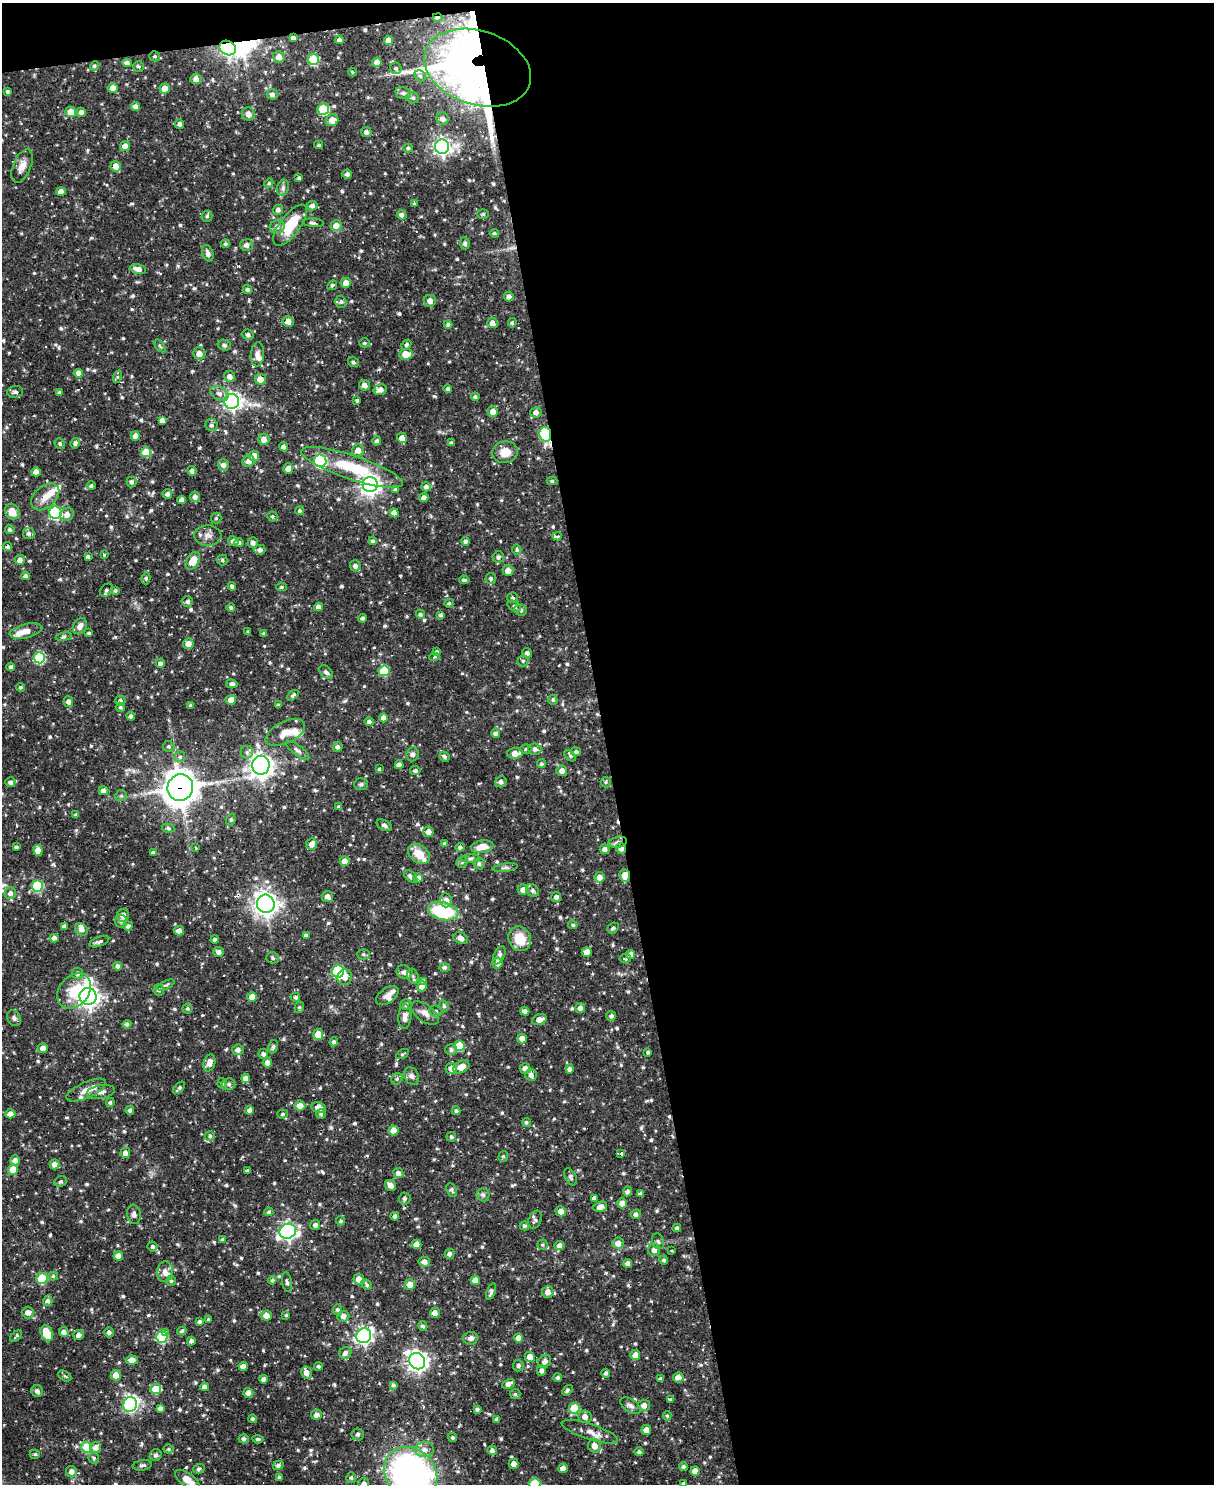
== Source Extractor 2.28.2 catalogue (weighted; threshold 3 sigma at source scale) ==
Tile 4 of 4 x 3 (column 4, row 1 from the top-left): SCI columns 3635-4846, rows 3211-4692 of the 4846 x 4826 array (HDU 1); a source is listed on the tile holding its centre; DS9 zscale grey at full resolution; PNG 1216 x 1486 px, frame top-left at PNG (2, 3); each listed source drawn as its Kron ellipse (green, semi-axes under 4 px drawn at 4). Shown black and unused: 51% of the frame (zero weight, under 2 of 3 exposures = <1% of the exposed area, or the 3 px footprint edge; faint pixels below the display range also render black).
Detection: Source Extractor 2.28.2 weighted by HDU 2 'WHT'; one run over the whole footprint, this tile lists its part. Background 0.0695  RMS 0.0028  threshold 0.0127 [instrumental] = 3 sigma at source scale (4.5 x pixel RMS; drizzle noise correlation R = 1.50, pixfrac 1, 0.05/0.05 arcsec/px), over >= 5 px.
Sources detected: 760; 4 inside a brighter object's white glare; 6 cosmic-ray / hot-pixel residue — neither listed nor drawn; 14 inside a brighter listed object's ellipse — not listed separately; of the other 736, all 500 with FLUX_AUTO >= 0.44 (the completeness limit of this list) listed and drawn (236 fainter detections not listed), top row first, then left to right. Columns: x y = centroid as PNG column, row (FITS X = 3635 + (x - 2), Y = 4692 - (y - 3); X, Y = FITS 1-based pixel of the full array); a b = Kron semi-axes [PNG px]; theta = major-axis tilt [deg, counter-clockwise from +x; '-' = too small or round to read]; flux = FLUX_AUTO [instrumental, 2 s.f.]
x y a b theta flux
437 18 5 3 - 0.62
293 38 4 4 - 0.83
339 40 4 4 - 0.91
389 40 4 4 - 2.4
228 48 8 7 - 53
155 56 5 5 - 0.46
279 57 6 6 - 1.9
313 59 5 5 - 16
377 62 4 4 - 2
127 63 5 4 - 1.1
94 66 5 4 - 0.51
139 67 5 5 - 0.48
396 68 6 5 - 0.58
477 68 55 37 -18 300
352 72 4 4 - 0.47
420 76 6 5 - 0.47
196 79 5 5 - 1.7
113 88 5 4 - 2.1
165 89 5 5 - 3.2
7 91 4 3 - 0.6
403 93 8 6 -14 0.77
272 94 5 5 - 0.97
413 98 6 5 - 0.63
135 106 4 4 - 1
323 109 6 5 - 15
71 112 5 5 - 3.1
81 112 5 4 - 1.4
248 114 6 6 - 1.8
442 119 6 6 - 1.4
332 120 6 6 - 2.4
180 124 5 4 - 0.91
366 132 5 5 - 1
319 145 4 3 - 0.46
125 146 5 5 - 2
442 147 7 7 - 100
408 148 5 4 - 0.54
22 166 18 9 68 2.4
116 166 5 5 - 2.1
347 174 4 4 - 0.87
299 178 4 4 - 0.59
269 183 5 4 - 0.53
283 188 8 6 71 0.83
61 192 4 4 - 2
414 204 4 3 - 0.47
312 206 5 4 - 1.1
278 210 5 5 - 1
483 214 5 5 - 0.46
402 215 5 4 - 1
207 216 5 5 - 0.54
313 223 10 4 -4 0.78
290 225 24 10 53 10
336 226 5 5 - 2.4
277 227 7 6 - 1.3
494 233 4 3 - 0.45
465 243 6 5 - 0.64
226 244 4 4 - 0.58
247 245 6 6 - 1.2
208 253 8 5 -71 1
138 269 8 5 -14 2
346 283 5 5 - 2.6
332 285 5 4 - 0.48
247 289 5 4 - 0.59
509 297 5 4 - 1.2
430 301 6 6 - 1.7
341 302 6 5 - 0.64
288 321 5 5 - 2.4
492 323 5 5 - 1.7
512 323 5 4 - 0.57
448 324 4 3 - 0.72
248 335 6 5 - 0.82
364 343 5 4 - 0.44
224 345 7 5 -17 0.63
406 345 5 4 - 0.61
160 346 7 4 -53 0.45
199 353 6 6 - 1.7
257 354 12 6 84 1.5
406 354 6 5 - 3.9
353 362 5 5 - 0.61
78 373 5 4 - 1.8
230 376 5 5 - 1.3
117 377 6 4 71 0.45
260 379 6 5 - 2.3
364 385 5 5 - 1.3
448 389 4 4 - 0.6
380 390 7 5 14 1.6
15 392 8 6 5 0.82
59 392 4 3 - 0.92
219 393 10 6 -31 1.4
475 397 4 4 - 0.58
357 400 3 3 - 0.46
232 401 7 7 - 95
493 412 5 5 - 2.5
536 412 6 5 - 1.2
162 420 4 4 - 1.3
211 425 6 6 - 0.83
545 434 7 6 - 25
135 436 5 4 - 1.4
402 438 5 5 - 2.1
264 439 5 5 - 2
377 441 4 4 - 0.74
75 443 5 4 - 0.8
451 443 3 3 - 0.55
60 444 5 5 - 0.53
283 447 5 4 - 1
358 450 6 6 - 1.7
146 452 5 5 - 6.2
505 452 13 11 7 3.3
254 456 5 5 - 2.8
249 461 6 5 - 1.5
320 461 6 6 - 36
223 465 6 5 - 1.2
352 467 53 12 -19 15
288 469 5 5 - 1.8
192 471 5 5 - 0.92
36 472 5 4 - 1.7
552 481 5 4 - 0.53
131 482 5 5 - 0.74
370 484 7 7 - 160
91 486 4 4 - 0.71
426 487 5 4 - 1
396 489 4 4 - 0.77
167 494 5 4 - 1.1
45 497 16 10 42 3.2
195 497 5 5 - 1.1
424 498 4 4 - 1.3
182 500 4 4 - 1.4
299 511 4 4 - 0.48
12 512 8 7 - 3.2
55 513 6 6 - 33
394 513 5 4 - 1.6
67 514 7 6 - 1.6
272 516 5 5 - 0.5
216 518 5 5 - 0.48
10 529 5 4 - 0.68
29 533 6 5 - 0.92
208 535 13 10 2 2.1
557 536 4 3 - 1.5
233 541 5 5 - 1
373 541 4 4 - 0.73
466 541 4 4 - 0.73
239 542 4 4 - 0.66
253 543 5 5 - 1.1
7 547 5 4 - 0.73
260 550 5 5 - 1.1
517 550 5 4 - 0.52
104 554 3 3 - 0.52
88 556 4 3 - 0.67
498 557 6 5 - 0.85
20 560 5 5 - 1.4
222 560 5 5 - 0.5
193 561 10 6 60 4.4
355 566 5 5 - 1
508 571 5 5 - 2.2
25 576 4 4 - 0.88
146 578 6 4 76 0.52
491 579 5 5 - 0.66
464 580 5 3 - 0.52
232 586 4 4 - 0.67
281 587 5 4 - 0.52
106 590 7 5 45 0.73
115 591 4 4 - 0.51
512 598 5 5 - 0.66
188 601 5 5 - 0.8
449 603 4 4 - 0.46
514 606 7 4 -32 0.52
318 607 4 4 - 1.5
231 608 4 4 - 0.65
521 610 6 5 - 0.86
420 614 5 4 - 0.6
441 615 4 3 - 0.48
362 618 4 4 - 0.65
80 626 8 6 58 1.5
26 631 17 7 13 2.8
248 632 4 3 - 0.57
89 633 4 3 - 0.49
264 634 4 3 - 0.55
64 637 8 4 9 0.49
188 644 5 5 - 2.2
436 652 4 3 - 0.54
527 653 5 4 - 0.9
434 657 5 4 - 0.53
39 658 5 5 - 21
523 661 5 5 - 0.55
160 663 4 4 - 0.95
11 667 4 3 - 0.71
384 671 5 5 - 10
326 672 8 5 -45 0.79
232 684 6 4 -11 0.95
20 687 4 4 - 0.47
293 695 6 3 44 0.57
231 700 5 5 - 2.3
553 700 5 4 - 0.49
68 701 5 5 - 1
120 701 5 5 - 0.91
191 705 4 3 - 0.46
278 705 4 3 - 0.49
120 707 5 4 - 0.53
131 716 4 4 - 0.73
383 718 4 4 - 1.5
369 722 5 4 - 0.88
285 733 21 11 26 3.5
496 733 5 4 - 0.74
169 746 6 5 - 0.6
338 747 5 4 - 0.83
526 749 5 4 - 0.44
535 749 6 6 - 0.92
297 750 14 5 -37 0.96
247 752 6 6 - 0.78
576 752 5 4 - 0.67
515 753 8 5 2 2.4
413 754 7 6 - 0.86
570 756 6 4 -42 0.58
180 757 5 5 - 1.4
444 757 5 4 - 0.69
541 764 5 4 - 0.47
261 765 9 8 - 180
399 765 4 4 - 1.1
379 769 3 3 - 0.45
415 771 5 4 - 0.69
562 771 5 5 - 1.5
10 782 5 5 - 0.94
501 782 6 5 - 0.86
606 782 5 5 - 0.45
361 784 7 6 - 0.57
180 788 13 12 - 430
104 791 5 4 - 1.5
121 796 6 5 - 0.56
339 807 4 4 - 0.65
76 815 3 3 - 0.53
231 820 6 4 70 0.46
384 825 8 5 -29 0.75
168 828 6 4 -11 0.57
428 832 5 5 - 1.8
618 842 9 5 14 1.1
445 843 4 3 - 0.59
312 844 6 5 - 1.6
16 847 3 3 - 0.52
460 847 4 4 - 0.63
482 847 11 6 10 3.3
196 848 3 3 - 0.54
621 848 5 5 - 1.8
605 849 5 4 - 1.3
38 850 5 4 - 3.2
153 852 4 4 - 0.52
419 854 12 8 -38 4.6
470 858 9 4 1 0.71
345 861 5 5 - 2.1
462 862 6 5 - 0.58
479 864 6 5 - 0.78
505 868 13 3 8 0.69
625 875 6 5 - 3.6
411 876 8 4 -41 1
600 877 5 5 - 2.2
418 878 5 4 - 1.1
37 886 6 5 - 18
523 890 5 5 - 1.8
533 890 7 5 -42 0.79
10 893 6 5 - 1
327 897 6 5 - 1.5
556 897 5 5 - 0.98
446 900 7 6 - 1.8
266 904 9 8 - 190
443 911 15 9 -13 21
123 915 6 6 - 1.6
121 921 6 6 - 0.84
573 925 4 4 - 0.62
64 926 4 4 - 0.73
128 926 5 4 - 0.97
613 928 6 4 41 0.63
82 930 7 5 -39 1.2
179 931 5 5 - 1.4
306 935 4 4 - 0.75
54 938 4 4 - 1.2
461 938 7 5 -26 1.2
520 939 13 11 -63 5.8
215 940 4 3 - 0.69
99 942 10 5 20 0.8
219 952 5 5 - 1.1
587 952 5 5 - 2.3
363 954 7 5 -1 0.5
631 954 5 4 - 1.3
499 955 10 5 65 1
272 958 6 5 - 0.62
625 958 6 3 10 11
497 963 5 5 - 1.9
118 966 4 4 - 0.98
444 967 5 4 - 0.73
338 972 6 6 - 29
404 972 8 6 -21 1.6
78 973 6 5 - 0.75
413 976 7 5 -70 0.8
345 977 8 7 - 1.6
424 981 4 4 - 0.49
166 985 9 4 26 0.51
422 986 5 5 - 2.9
159 990 5 5 - 0.75
74 991 19 14 49 7.2
88 996 8 8 - 140
387 996 13 7 35 1.6
252 997 5 4 - 3
295 997 4 4 - 0.56
406 1005 6 5 - 0.83
444 1006 6 4 -60 0.49
299 1007 6 4 67 0.45
187 1008 5 5 - 0.5
580 1008 5 5 - 1.2
436 1011 7 5 -3 0.8
525 1011 4 4 - 1
425 1013 16 8 -37 2.1
611 1016 5 5 - 0.81
405 1017 12 6 87 1.4
14 1018 8 6 -65 0.88
539 1019 7 5 18 1.9
127 1024 4 4 - 0.58
318 1034 5 5 - 3.4
522 1039 5 4 - 1.8
334 1042 4 4 - 0.7
459 1046 5 5 - 7.9
273 1047 7 4 78 0.69
43 1048 5 5 - 1.6
451 1049 6 5 - 0.81
238 1050 6 5 - 1.3
648 1052 3 3 - 0.52
263 1054 5 5 - 0.85
402 1054 7 3 28 0.44
209 1063 9 5 72 2
267 1063 5 5 - 1.6
461 1067 8 5 30 3
451 1068 6 5 - 1.6
525 1068 5 5 - 1.5
569 1069 4 4 - 0.93
531 1075 6 6 - 1.2
412 1076 9 7 -64 1.2
246 1078 4 4 - 1.4
397 1079 6 5 - 0.57
222 1083 5 4 - 0.48
229 1084 6 6 - 0.73
179 1088 7 4 49 0.63
86 1090 21 8 24 2.9
101 1092 14 7 10 1.9
110 1102 4 4 - 0.5
300 1106 5 5 - 2.4
318 1107 7 5 -13 2
130 1110 4 4 - 0.8
250 1110 4 4 - 1.3
456 1111 4 4 - 0.63
10 1114 5 4 - 1.9
283 1114 5 4 - 0.45
321 1114 5 5 - 0.55
526 1122 5 4 - 0.51
393 1130 5 5 - 2.7
210 1136 5 4 - 0.5
451 1137 5 4 - 0.59
125 1153 5 4 - 1.4
621 1153 3 3 - 24
503 1156 5 4 - 0.47
15 1160 5 5 - 1.5
54 1164 5 5 - 1.6
13 1169 5 5 - 4
247 1171 3 3 - 0.51
398 1173 5 5 - 1.3
571 1177 9 5 -63 0.71
61 1181 6 5 - 0.47
391 1186 6 5 - 1.8
452 1190 7 4 -66 0.65
627 1191 5 4 - 0.85
640 1194 4 3 - 0.86
483 1195 6 6 - 0.75
405 1198 6 6 - 0.8
594 1198 4 4 - 0.94
622 1203 5 4 - 1.9
600 1207 7 5 17 1.6
561 1211 5 5 - 1.9
269 1212 4 4 - 0.57
134 1214 10 7 -82 1.2
636 1214 5 5 - 1
395 1216 4 4 - 0.89
535 1220 9 6 67 0.82
340 1221 4 4 - 0.48
315 1225 5 5 - 1.1
525 1226 5 4 - 0.55
677 1228 4 3 - 0.74
288 1231 8 7 - 82
222 1239 4 3 - 0.46
658 1241 8 6 -71 0.71
618 1243 5 5 - 1.7
416 1244 5 4 - 2.1
542 1245 5 5 - 0.49
559 1246 5 4 - 1.3
152 1247 5 5 - 0.77
654 1250 6 6 - 1.5
671 1250 3 3 - 0.62
449 1254 5 5 - 0.98
118 1256 5 4 - 2.4
664 1260 4 4 - 0.62
424 1262 6 5 - 1.4
628 1263 4 4 - 1.1
165 1272 10 8 82 1.6
53 1276 5 4 - 0.47
42 1278 5 5 - 12
359 1279 6 5 - 2.6
272 1280 4 4 - 0.53
475 1280 5 4 - 2
171 1281 5 5 - 0.48
287 1282 10 4 -80 0.8
367 1285 6 4 -48 0.55
410 1285 5 5 - 2.4
491 1292 9 3 69 0.73
548 1292 6 5 - 2
48 1301 5 4 - 0.92
338 1310 5 4 - 0.69
28 1312 6 6 - 1.7
435 1313 5 5 - 1.9
266 1315 5 5 - 2.3
286 1315 3 3 - 0.46
343 1316 6 5 - 1.3
208 1320 3 3 - 0.45
200 1322 4 3 - 0.59
423 1326 5 4 - 0.61
182 1331 5 4 - 0.66
64 1332 5 5 - 1.1
109 1332 5 4 - 0.87
165 1332 3 3 - 1.3
47 1333 8 5 -62 7.5
78 1335 5 5 - 1.3
16 1336 7 3 44 0.54
364 1336 8 7 - 93
162 1337 6 5 - 20
470 1338 7 6 - 1.2
518 1338 4 4 - 2.3
191 1341 4 4 - 0.97
345 1353 6 5 - 1.2
635 1355 5 5 - 2.2
530 1357 5 5 - 2.8
132 1360 6 4 -3 2.2
417 1361 8 7 - 150
545 1361 7 6 - 1.2
518 1365 6 5 - 0.6
243 1366 4 4 - 1.9
318 1366 4 3 - 0.53
541 1370 5 4 - 0.97
306 1373 6 5 - 2.1
606 1373 4 4 - 0.7
116 1375 5 5 - 2.6
65 1376 7 5 -27 0.54
678 1377 5 5 - 2.5
558 1378 4 4 - 0.63
263 1379 4 4 - 0.96
660 1379 4 4 - 0.73
508 1384 7 4 25 1.5
393 1385 3 3 - 0.59
204 1387 4 4 - 1.4
156 1389 5 5 - 7.5
567 1390 6 4 48 0.55
37 1391 6 5 - 1
248 1393 5 5 - 1.8
515 1394 5 5 - 0.49
671 1399 4 4 - 1
130 1404 7 7 - 60
644 1405 6 5 - 1.8
631 1406 11 6 -33 1
160 1408 4 4 - 0.97
574 1408 5 5 - 11
477 1409 3 3 - 0.66
316 1415 5 4 - 1.3
667 1416 5 4 - 0.47
585 1417 6 6 - 1.7
253 1419 4 4 - 0.56
497 1419 4 4 - 0.95
646 1430 5 5 - 2.2
590 1432 29 7 -18 3
357 1434 6 6 - 0.78
452 1437 5 4 - 0.52
244 1439 5 4 - 0.82
258 1439 5 3 - 0.55
594 1446 7 6 - 2.4
87 1447 5 5 - 9.6
96 1448 5 5 - 1.7
168 1449 5 4 - 0.48
425 1449 9 7 4 1.7
492 1450 4 4 - 0.94
639 1452 4 4 - 0.77
35 1454 5 4 - 0.48
156 1455 6 5 - 0.85
94 1458 6 5 - 0.52
514 1464 5 5 - 1.8
142 1465 10 5 9 0.73
278 1465 5 4 - 0.79
683 1466 4 4 - 0.61
563 1468 5 4 - 1.6
199 1469 6 4 15 0.72
695 1471 5 4 - 2.1
71 1472 6 5 - 1.7
411 1473 28 24 -42 100
279 1477 3 3 - 0.48
351 1478 5 5 - 0.57
187 1480 14 6 -35 3.2
683 1483 4 3 - 0.5
364 1484 5 5 - 1.1
535 1484 5 5 - 13
Overlapping masked pixels (flux is a lower limit): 11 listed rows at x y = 437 18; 293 38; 228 48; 477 68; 313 223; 545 434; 261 765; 180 788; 621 848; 625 875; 209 1063
Isophote crosses this tile's border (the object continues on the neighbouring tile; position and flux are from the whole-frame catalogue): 5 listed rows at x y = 411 1473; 187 1480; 683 1483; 364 1484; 535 1484